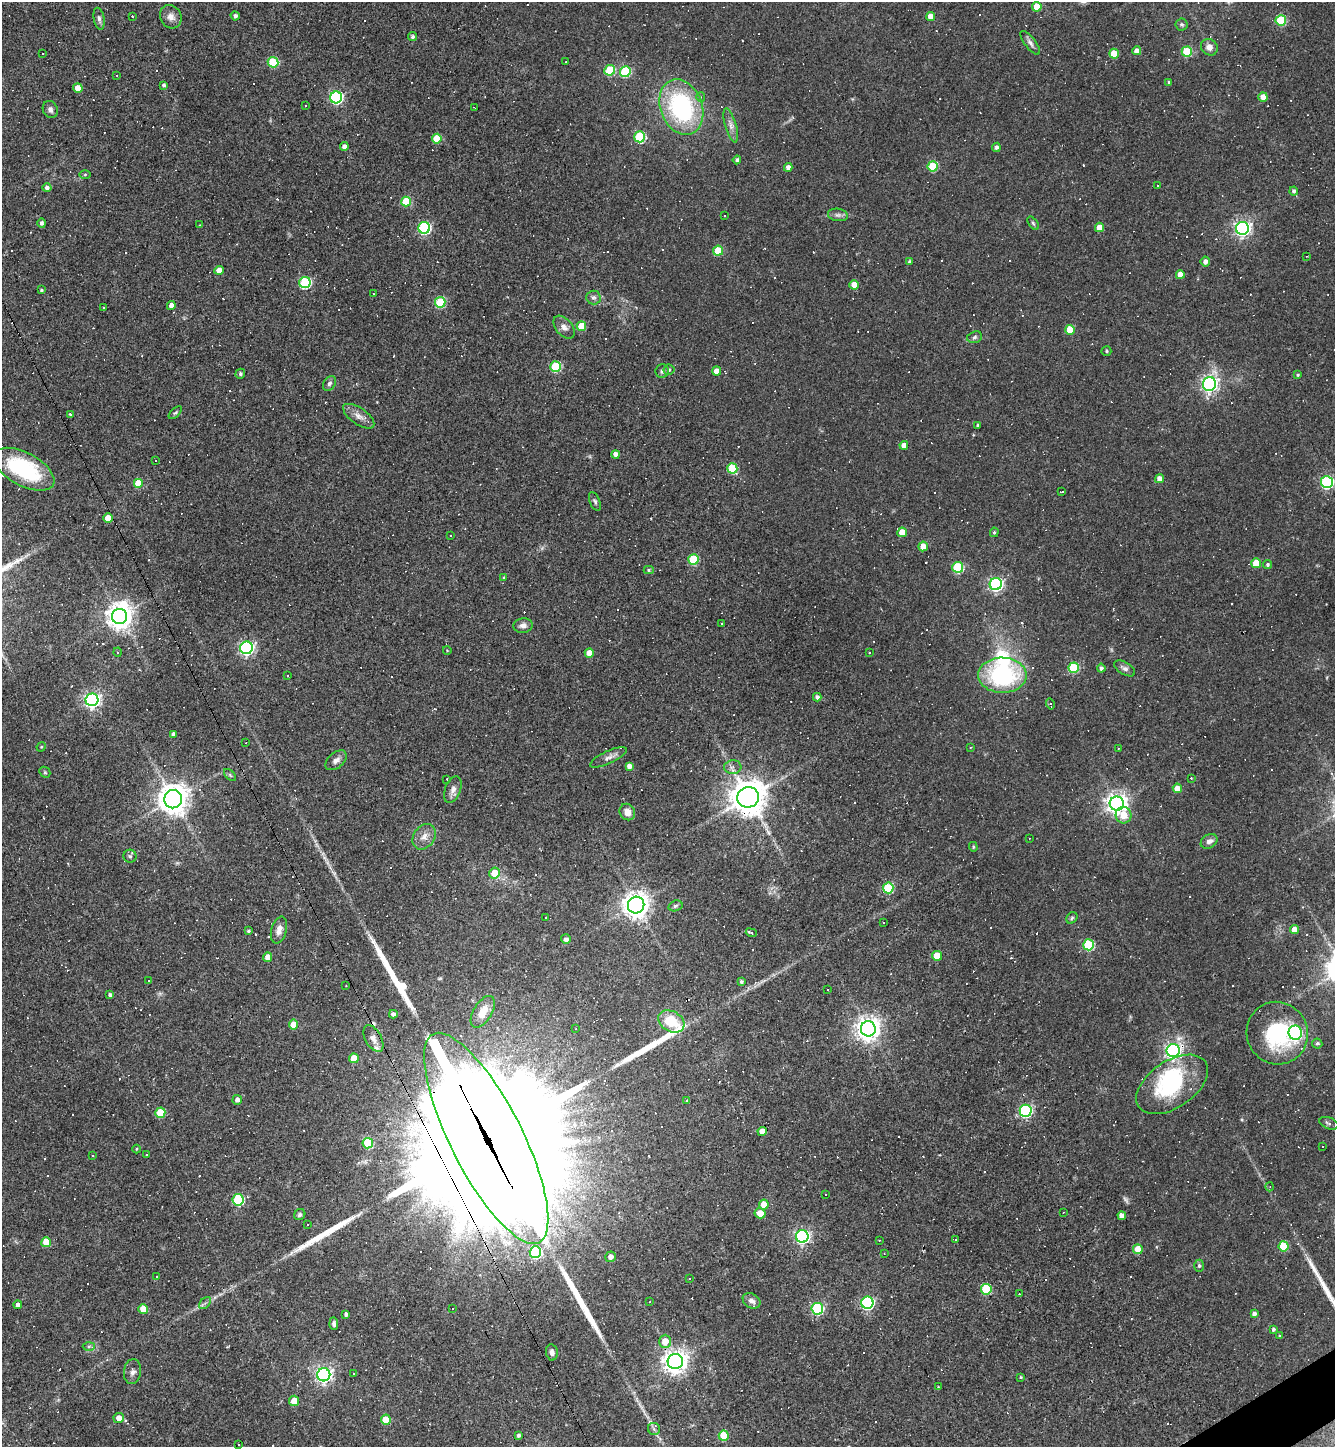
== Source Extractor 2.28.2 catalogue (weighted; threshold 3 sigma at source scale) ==
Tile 6 of 4 x 4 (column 2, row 2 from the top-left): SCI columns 1621-2953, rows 2891-4335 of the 5771 x 5780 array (HDU 1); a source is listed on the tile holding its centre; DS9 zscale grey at full resolution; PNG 1337 x 1449 px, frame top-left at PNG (2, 2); each listed source drawn as its Kron ellipse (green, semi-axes under 4 px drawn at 4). Shown black and unused: <1% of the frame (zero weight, under 3 of 4 exposures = <1% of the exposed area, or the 3 px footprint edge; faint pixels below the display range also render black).
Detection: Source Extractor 2.28.2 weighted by HDU 2 'WHT'; one run over the whole footprint, this tile lists its part. Background 0.055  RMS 0.005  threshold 0.0227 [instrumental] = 3 sigma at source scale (4.5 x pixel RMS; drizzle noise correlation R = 1.50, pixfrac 1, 0.05/0.05 arcsec/px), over >= 5 px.
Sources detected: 431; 1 too faint to see at this stretch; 2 inside a brighter object's white glare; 172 cosmic-ray / hot-pixel residue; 6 long thin detections or spike segments (spike, bleed or trail) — neither listed nor drawn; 8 inside a brighter listed object's ellipse — not listed separately; the other 242 listed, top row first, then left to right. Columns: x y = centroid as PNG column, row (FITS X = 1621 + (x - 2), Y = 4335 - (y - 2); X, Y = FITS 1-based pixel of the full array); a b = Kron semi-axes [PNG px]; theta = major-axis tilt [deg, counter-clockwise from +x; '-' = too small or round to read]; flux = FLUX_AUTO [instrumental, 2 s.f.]
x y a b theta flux
1037 7 5 5 - 11
132 16 3 2 - 0.56
235 16 5 4 - 1.5
931 16 4 4 - 4.7
171 17 12 10 -58 3.5
99 19 11 5 -80 1.7
1281 20 5 5 - 30
1182 24 6 6 - 1.1
412 37 4 4 - 1.4
1030 43 14 5 -52 1.9
1209 47 9 7 -40 3.1
1137 51 4 4 - 3.6
1187 52 5 5 - 22
43 54 3 3 - 2.3
1114 54 5 4 - 8.9
273 62 5 5 - 27
566 62 3 2 - 0.33
610 70 5 5 - 30
625 72 5 5 - 30
117 76 3 3 - 0.39
1169 82 3 3 - 0.74
164 85 4 4 - 1.2
78 88 5 4 - 6.8
336 97 6 6 - 81
701 97 5 4 - 0.72
1263 97 4 4 - 4.5
305 105 3 3 - 1.1
681 107 28 21 -69 69
475 108 4 2 - 0.36
50 110 9 7 -66 1.9
731 125 18 5 -74 2.9
640 137 5 5 - 38
437 139 5 5 - 16
344 146 4 4 - 2.5
996 147 4 4 - 1.4
737 160 4 4 - 1.3
933 166 5 5 - 23
788 167 4 4 - 2.4
85 174 6 4 1 0.56
1158 186 2 2 - 0.41
47 188 4 4 - 1.5
1294 191 4 4 - 1.3
406 202 5 5 - 20
838 215 10 6 -9 1.7
725 216 3 3 - 0.5
42 223 4 4 - 1.3
1033 223 8 4 -54 0.81
199 225 3 2 - 0.34
1099 227 5 4 - 6.6
424 228 6 6 - 69
1242 228 6 6 - 180
718 251 5 5 - 16
1307 256 3 2 - 0.39
1205 261 5 5 - 2.1
909 262 3 3 - 0.8
219 270 4 4 - 4.9
1180 275 4 4 - 5.2
305 282 6 5 - 52
854 285 4 4 - 6.6
41 290 4 3 - 0.67
374 294 3 2 - 0.29
593 297 7 7 - 1.6
440 302 5 5 - 31
171 305 4 4 - 2.8
104 308 3 3 - 1.2
581 326 5 4 - 10
564 327 13 8 -51 2.9
1070 330 5 5 - 13
975 337 7 5 18 1.1
1106 351 5 4 - 0.64
556 366 5 5 - 32
669 370 5 5 - 0.8
662 371 7 6 - 1.4
716 371 4 4 - 3.9
240 374 5 4 - 0.96
1298 375 4 3 - 0.58
329 383 8 5 56 1.5
1209 384 7 6 - 170
175 413 8 4 43 0.86
70 414 3 3 - 3.8
359 416 18 8 -34 3.6
978 425 3 3 - 0.71
904 445 4 4 - 3.7
616 454 4 4 - 2.4
156 460 3 3 - 1.4
732 468 5 5 - 28
24 469 33 16 -28 40
1160 479 4 4 - 3.4
1327 482 6 6 - 72
138 483 5 5 - 13
1061 492 4 2 - 0.59
595 501 10 5 -67 1.2
108 518 5 4 - 7.5
902 532 5 4 - 6.9
994 532 5 4 - 0.72
451 535 3 3 - 0.73
923 546 5 4 - 7.3
693 559 5 5 - 28
1256 563 5 5 - 13
1268 565 4 4 - 0.95
958 567 5 5 - 35
649 570 5 4 - 0.72
504 577 4 3 - 0.54
996 584 6 6 - 100
120 616 7 7 - 520
722 623 2 2 - 0.31
523 626 9 7 10 2.3
246 648 6 6 - 120
447 650 4 3 - 0.34
118 652 4 3 - 0.53
869 652 3 2 - 0.54
589 653 4 4 - 6
1074 668 5 5 - 31
1101 668 4 4 - 1.2
1125 668 11 6 -30 1.8
1002 675 24 17 -1 57
287 676 3 2 - 0.57
817 697 4 4 - 1.5
92 700 6 6 - 160
1050 704 5 3 - 0.74
174 734 4 4 - 1.7
246 743 3 2 - 0.32
41 747 5 4 - 0.47
970 748 3 3 - 0.87
1118 748 2 2 - 0.47
608 757 20 6 25 3
336 760 12 7 41 2.4
629 766 4 4 - 2.2
733 767 9 7 6 2.2
45 772 6 5 - 0.68
230 775 7 4 -45 0.8
1191 778 3 2 - 0.36
447 779 2 2 - 0.31
1177 788 5 4 - 5
453 790 14 7 69 2.6
748 797 11 10 - 1100
173 799 9 9 - 720
1117 803 7 7 - 330
627 812 8 7 - 3.6
1124 815 8 8 - 7.6
424 837 14 10 56 4.1
1029 838 3 2 - 0.34
1209 841 9 6 33 2.5
973 847 5 4 - 0.64
130 856 6 6 - 1.1
495 873 5 5 - 11
888 888 5 5 - 32
636 905 8 8 - 480
675 906 7 5 17 1
546 918 3 3 - 13
1072 918 6 5 - 0.77
884 923 2 2 - 0.42
279 930 14 7 74 3.7
1295 930 5 4 - 5.6
248 931 3 3 - 0.71
751 933 5 3 - 1
566 939 5 5 - 1.6
1089 945 5 5 - 36
937 956 5 5 - 7.6
268 957 5 4 - 4.2
149 981 2 2 - 0.38
741 982 3 3 - 0.89
346 986 2 2 - 0.31
828 989 3 2 - 0.56
110 995 3 3 - 0.99
483 1012 18 9 58 7.3
393 1014 4 4 - 1.5
671 1021 14 10 -30 14
293 1025 5 4 - 7.2
575 1029 4 2 - 0.4
868 1029 7 7 - 440
1277 1033 31 30 - 45
1295 1033 7 6 - 55
373 1039 14 8 -61 3.1
1317 1043 5 5 - 0.98
1173 1051 6 6 - 180
354 1058 5 5 - 7.8
1172 1084 40 23 34 44
237 1100 5 4 - 2.1
687 1101 4 3 - 0.71
1026 1111 6 6 - 82
160 1113 5 5 - 19
1329 1123 10 5 -20 1.5
762 1131 4 4 - 5.7
486 1138 117 36 -63 48000
368 1143 5 5 - 25
1323 1146 3 2 - 0.56
136 1149 4 3 - 0.39
146 1154 3 3 - 2.7
93 1156 3 2 - 0.54
1270 1187 4 3 - 0.4
826 1194 2 2 - 0.41
238 1200 5 5 - 42
764 1205 5 4 - 9
1063 1212 2 2 - 0.39
760 1213 5 5 - 5.7
300 1215 6 5 - 1
1122 1216 4 4 - 4
307 1225 2 2 - 0.35
802 1236 6 6 - 130
879 1240 3 2 - 0.31
955 1240 4 3 - 1.3
46 1242 5 5 - 13
1284 1246 5 5 - 23
1138 1249 5 5 - 10
535 1252 6 6 - 54
884 1254 3 2 - 0.34
611 1257 5 5 - 2.5
1199 1266 6 5 - 0.75
157 1277 3 3 - 1.2
689 1279 3 2 - 0.56
986 1289 5 5 - 28
1019 1294 2 2 - 0.41
752 1301 9 7 -33 2.2
650 1302 3 2 - 0.44
205 1303 7 4 44 1.1
867 1303 6 6 - 77
18 1305 4 4 - 2
143 1309 5 5 - 9.5
452 1309 3 3 - 3.1
817 1309 6 5 - 52
346 1314 4 3 - 1.2
1254 1314 4 4 - 2
334 1324 6 4 -86 1.3
1273 1329 3 3 - 0.88
1280 1336 3 3 - 0.55
665 1341 6 6 - 6.2
89 1347 6 4 2 0.89
552 1352 8 6 -81 2
675 1362 7 7 - 430
132 1372 12 8 83 2.4
354 1374 3 3 - 0.92
324 1375 6 6 - 160
1021 1377 4 3 - 0.56
938 1387 4 3 - 0.36
294 1401 5 5 - 5.8
119 1418 5 5 - 4.6
386 1420 5 5 - 13
654 1429 6 6 - 1.3
518 1435 4 3 - 1.1
724 1436 5 5 - 15
238 1444 3 3 - 1.1
Overlapping masked pixels (flux is a lower limit): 5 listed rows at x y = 108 518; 748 797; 1173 1051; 486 1138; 675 1362